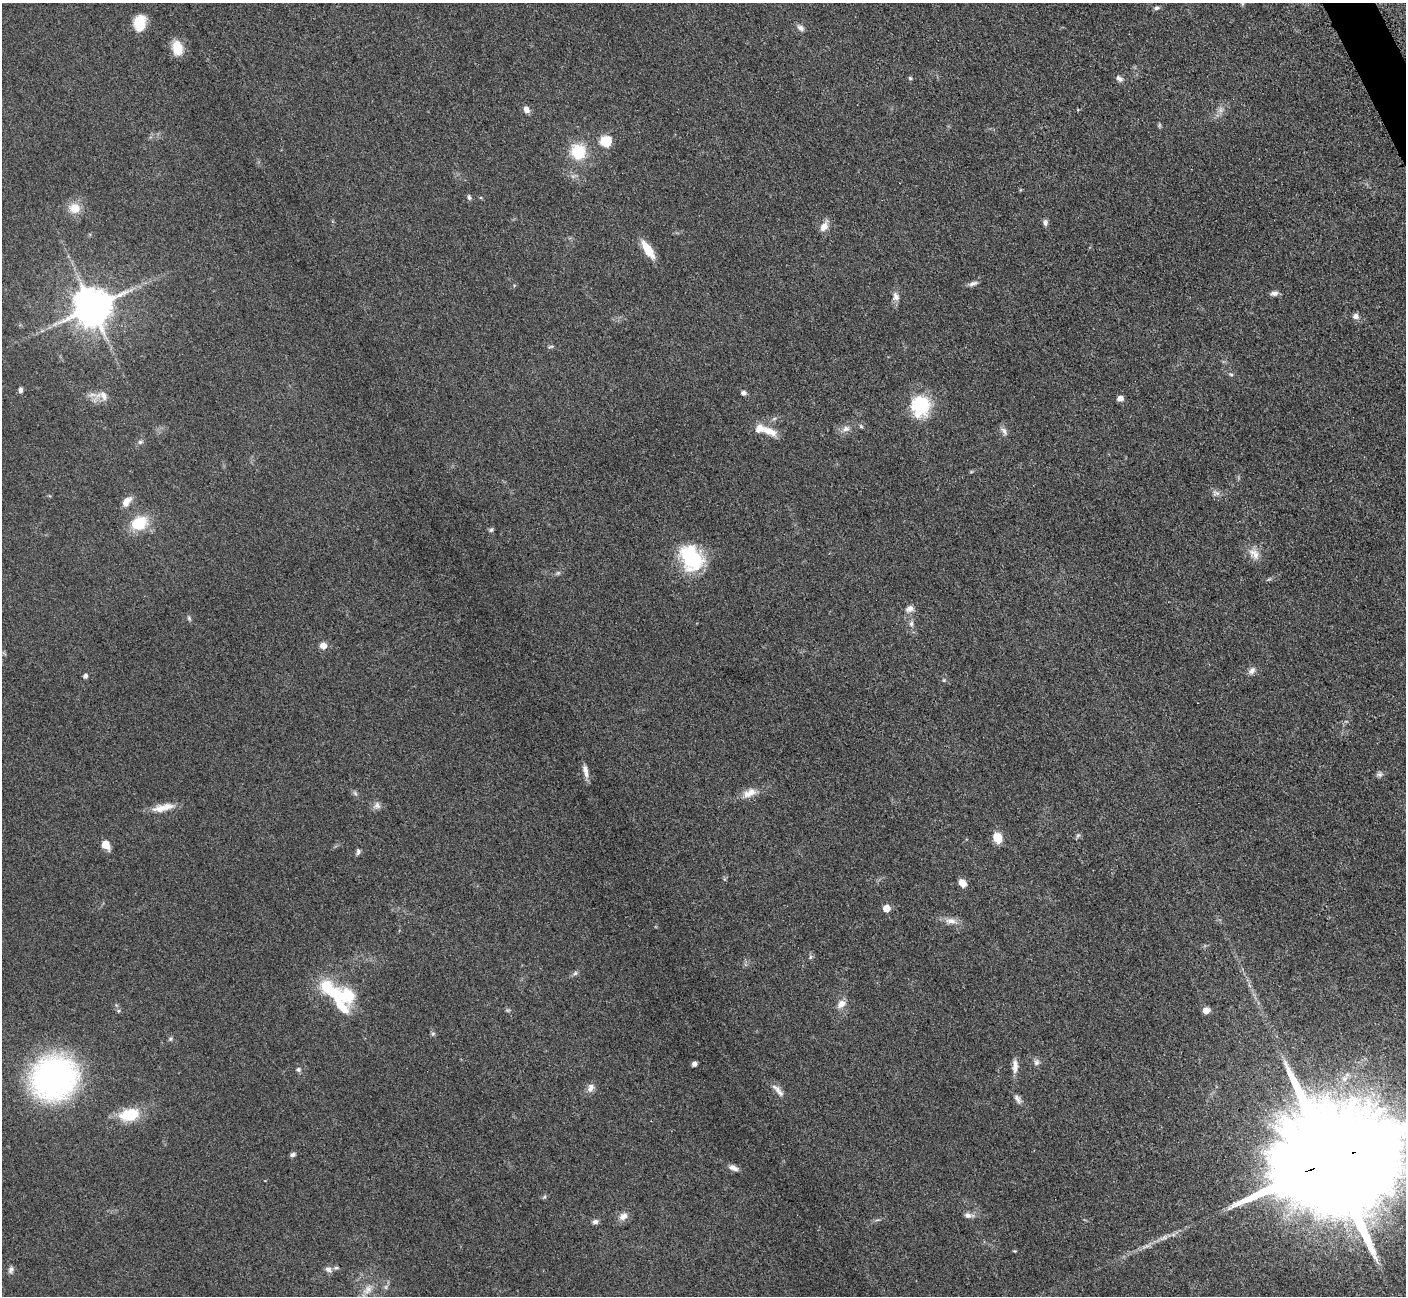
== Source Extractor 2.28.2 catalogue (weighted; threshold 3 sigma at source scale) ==
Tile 10 of 4 x 4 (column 2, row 3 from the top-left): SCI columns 1424-2827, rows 1591-2884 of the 5700 x 5663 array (HDU 1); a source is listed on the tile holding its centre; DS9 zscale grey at full resolution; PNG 1408 x 1298 px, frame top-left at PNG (2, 3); no overlay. Shown black and unused: <1% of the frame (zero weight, under 3 of 5 exposures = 4% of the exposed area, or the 3 px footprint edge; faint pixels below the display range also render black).
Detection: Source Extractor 2.28.2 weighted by HDU 2 'WHT'; one run over the whole footprint, this tile lists its part. Background 0.0529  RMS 0.0056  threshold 0.0253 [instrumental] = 3 sigma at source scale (4.5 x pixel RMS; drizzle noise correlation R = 1.50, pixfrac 1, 0.05/0.05 arcsec/px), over >= 5 px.
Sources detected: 95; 1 too faint to see at this stretch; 1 inside a brighter object's white glare — not listed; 4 inside a brighter listed object's ellipse — not listed separately; the other 89 listed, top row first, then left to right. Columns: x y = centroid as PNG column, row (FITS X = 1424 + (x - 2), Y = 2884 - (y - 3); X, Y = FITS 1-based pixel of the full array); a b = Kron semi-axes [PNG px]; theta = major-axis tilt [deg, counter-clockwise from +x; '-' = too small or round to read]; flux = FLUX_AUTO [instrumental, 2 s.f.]
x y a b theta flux
1157 8 8 5 9 1.2
139 23 16 11 83 13
801 28 9 7 -38 2.2
177 48 14 10 -77 12
910 78 5 4 - 0.73
1119 78 10 6 -39 2
526 109 8 6 -55 3
1220 110 7 6 - 1.9
1159 125 6 4 72 0.75
606 141 11 11 - 12
578 152 17 16 - 19
469 197 8 5 -67 1.2
75 208 13 12 - 8.3
1045 222 8 5 -89 1.7
824 227 12 8 50 4.6
648 249 22 8 -57 11
973 283 12 6 21 2
131 290 7 4 71 1.2
1274 293 10 6 2 2.1
896 297 11 8 -75 3.1
92 307 11 10 - 1800
1356 316 8 7 - 2.4
551 347 9 3 11 0.86
1231 374 6 4 -2 0.74
20 390 7 5 88 1.6
744 393 6 5 - 1.8
92 395 13 5 5 3.1
104 396 14 8 -57 4
1120 398 7 6 - 2.4
920 406 26 22 85 25
861 426 6 5 - 0.85
846 429 10 8 17 2.9
769 431 21 9 -22 7.8
1004 431 13 6 -58 2.3
140 442 7 5 15 1.3
1216 493 11 7 -1 2.3
127 501 14 8 50 4.6
139 523 17 13 30 18
491 530 6 6 - 1
1254 554 18 11 -47 5.7
691 558 34 26 -60 35
558 573 7 4 44 0.99
910 609 11 8 18 2.9
189 618 7 4 -47 0.92
911 624 8 6 76 1.6
323 646 8 7 - 3.9
1252 671 11 8 48 2.5
85 676 5 4 - 2
585 771 17 6 -77 3.6
1379 774 9 7 3 1.6
355 793 8 4 -46 1.1
749 793 20 10 29 6.3
377 805 10 9 - 2.5
163 807 30 9 13 7.7
1078 835 6 5 - 1
997 838 9 7 -71 10
106 845 11 8 -51 5.2
358 852 8 5 81 1.4
962 883 9 7 -47 4.7
886 908 5 5 - 10
950 921 16 9 0 4.4
810 957 7 4 71 0.94
575 973 7 5 45 1.2
346 996 27 21 -28 20
841 1004 12 9 36 4.4
1206 1010 7 6 - 3.4
118 1011 6 4 71 0.7
433 1034 6 5 - 1
170 1039 6 4 46 0.89
1036 1062 8 7 - 2
694 1064 5 4 - 2.3
1015 1066 19 7 89 4
298 1069 6 6 - 1.3
54 1077 32 30 35 210
591 1088 12 8 68 2.9
778 1089 14 8 -69 3.5
1017 1098 13 6 -66 2.4
129 1115 28 16 11 16
293 1155 7 5 27 1.4
1331 1161 38 25 21 30000
733 1168 12 6 -23 2.9
544 1197 6 4 44 0.88
968 1215 10 7 -16 2.4
623 1216 12 9 35 3.9
595 1222 8 6 11 1.8
1164 1238 15 5 17 3
328 1269 10 8 -28 2.2
11 1270 9 6 73 1.7
368 1289 15 10 47 4.9
Overlapping masked pixels (flux is a lower limit): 1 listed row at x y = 1331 1161
Isophote crosses this tile's border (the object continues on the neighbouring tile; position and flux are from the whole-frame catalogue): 2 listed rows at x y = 54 1077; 1331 1161